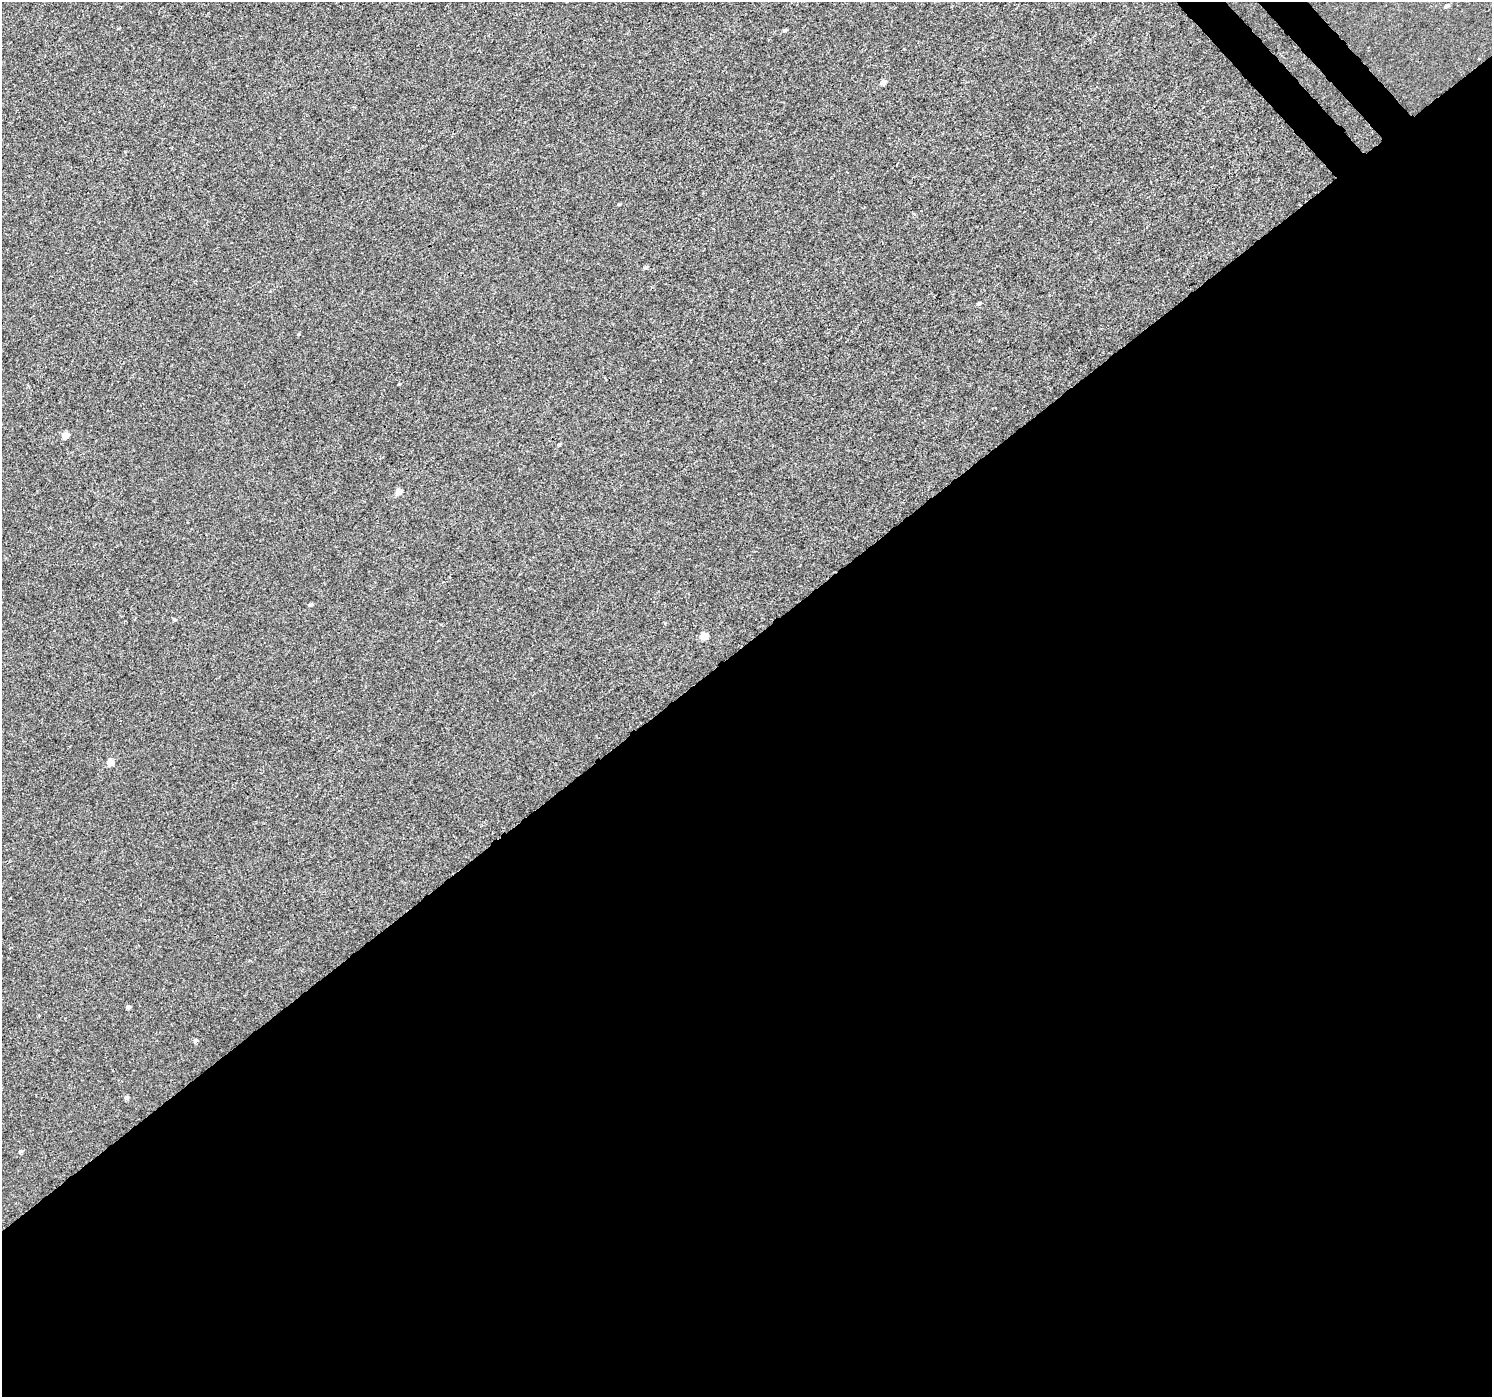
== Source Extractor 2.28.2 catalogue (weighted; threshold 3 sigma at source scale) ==
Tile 15 of 4 x 4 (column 3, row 4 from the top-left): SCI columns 3032-4521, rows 246-1640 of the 6057 x 6008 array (HDU 1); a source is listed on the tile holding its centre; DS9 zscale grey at full resolution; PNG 1494 x 1399 px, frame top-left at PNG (2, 2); no overlay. Shown black and unused: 55% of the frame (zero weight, under 3 of 4 exposures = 5% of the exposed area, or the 3 px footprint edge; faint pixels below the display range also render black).
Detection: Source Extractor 2.28.2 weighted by HDU 2 'WHT'; one run over the whole footprint, this tile lists its part. Background -2.34e-04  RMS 0.0036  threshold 0.0163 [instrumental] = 3 sigma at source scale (4.5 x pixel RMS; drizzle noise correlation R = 1.50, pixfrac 1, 0.0396/0.0396 arcsec/px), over >= 5 px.
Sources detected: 18; all 18 listed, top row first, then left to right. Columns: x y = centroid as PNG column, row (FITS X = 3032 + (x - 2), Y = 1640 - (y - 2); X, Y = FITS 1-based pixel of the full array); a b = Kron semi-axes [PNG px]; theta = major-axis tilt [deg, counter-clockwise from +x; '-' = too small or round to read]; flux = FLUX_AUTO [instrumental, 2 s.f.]
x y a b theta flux
1446 6 6 4 29 0.86
784 30 4 4 - 0.72
883 82 6 4 27 2.3
619 204 5 3 - 0.33
645 267 5 4 - 0.76
978 304 5 4 - 0.69
399 384 3 3 - 0.31
65 435 5 4 - 5.1
559 445 4 3 - 0.46
399 492 5 5 - 4.4
310 605 5 4 - 0.71
174 620 6 3 -2 0.4
704 636 6 5 - 6.6
110 762 5 5 - 4.7
128 1007 5 4 - 0.98
195 1041 6 5 - 0.78
126 1097 5 5 - 0.79
21 1151 6 4 21 0.62
Unlisted compact peaks at least as high as the median listed source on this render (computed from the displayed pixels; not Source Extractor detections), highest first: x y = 299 334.